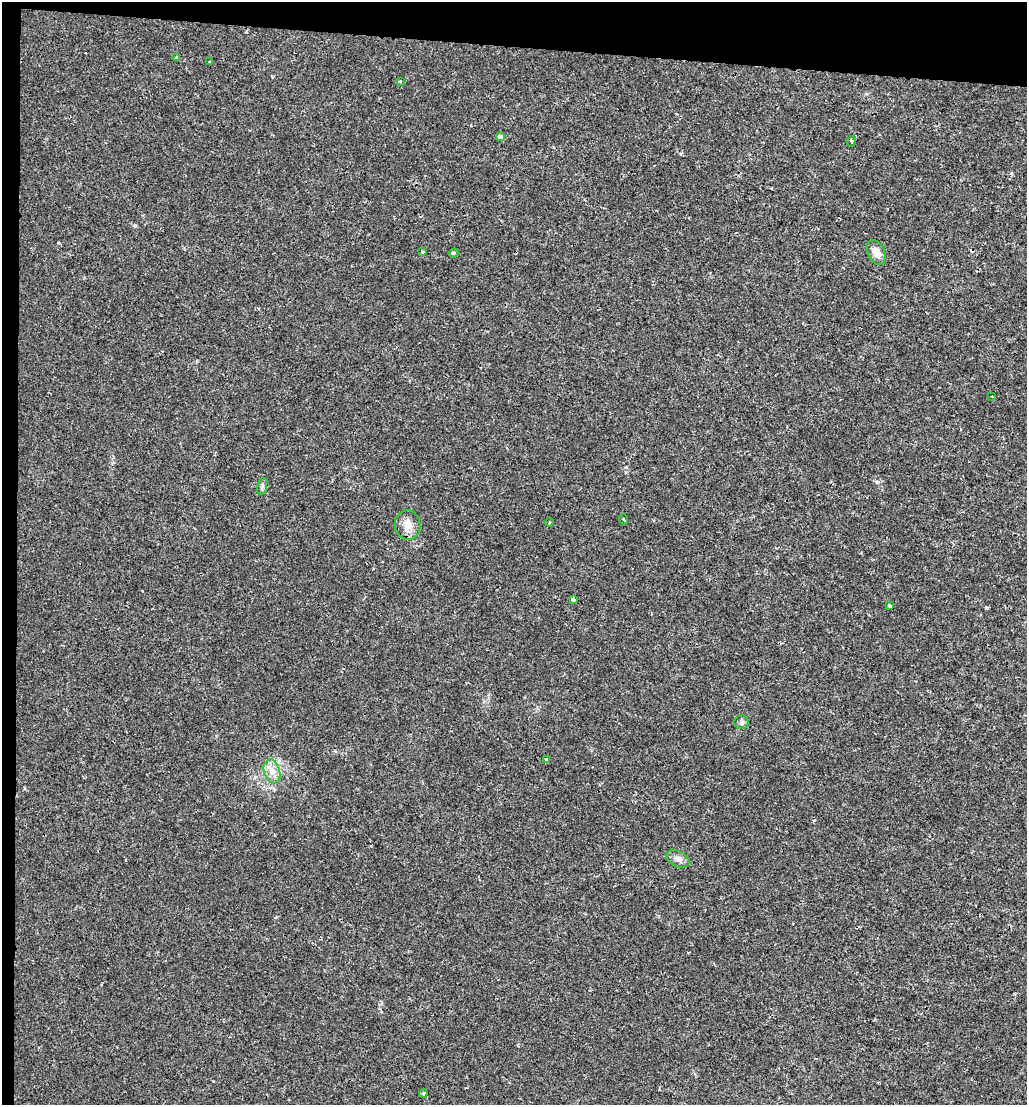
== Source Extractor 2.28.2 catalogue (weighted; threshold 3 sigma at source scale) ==
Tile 1 of 2 x 2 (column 1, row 1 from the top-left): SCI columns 139-1163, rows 1105-2207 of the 2327 x 2207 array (HDU 1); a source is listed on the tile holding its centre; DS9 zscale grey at full resolution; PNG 1029 x 1107 px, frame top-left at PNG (2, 2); each listed source drawn as its Kron ellipse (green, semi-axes under 4 px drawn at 4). Shown black and unused: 6% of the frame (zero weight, under 2 of 3 exposures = <1% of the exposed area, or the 3 px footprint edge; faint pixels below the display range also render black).
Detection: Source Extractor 2.28.2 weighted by HDU 2 'WHT'; one run over the whole footprint, this tile lists its part. Background 0.00532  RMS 0.0024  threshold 0.0106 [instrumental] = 3 sigma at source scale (4.5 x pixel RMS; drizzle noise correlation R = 1.50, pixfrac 1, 0.0396/0.0396 arcsec/px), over >= 5 px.
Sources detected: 21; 1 cosmic-ray / hot-pixel residue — neither listed nor drawn; the other 20 listed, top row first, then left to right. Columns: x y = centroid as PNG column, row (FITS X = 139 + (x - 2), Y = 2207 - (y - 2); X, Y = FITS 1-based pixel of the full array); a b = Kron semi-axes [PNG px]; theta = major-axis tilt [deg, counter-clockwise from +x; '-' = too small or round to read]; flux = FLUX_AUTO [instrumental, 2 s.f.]
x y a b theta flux
176 57 3 3 - 0.87
210 62 3 3 - 0.32
400 81 3 2 - 0.25
500 137 4 3 - 1.1
852 141 5 4 - 0.43
422 252 4 3 - 0.26
453 253 5 3 - 0.29
876 253 13 8 -63 2.3
992 396 2 2 - 0.16
262 486 8 5 76 0.56
623 519 5 3 - 0.25
549 522 4 3 - 0.21
408 525 15 13 -79 2.4
573 599 4 4 - 2.3
889 605 4 3 - 0.58
741 722 7 7 - 0.63
546 759 4 3 - 0.74
272 771 12 8 -73 1.8
678 859 12 8 -28 1.2
423 1093 4 3 - 0.26